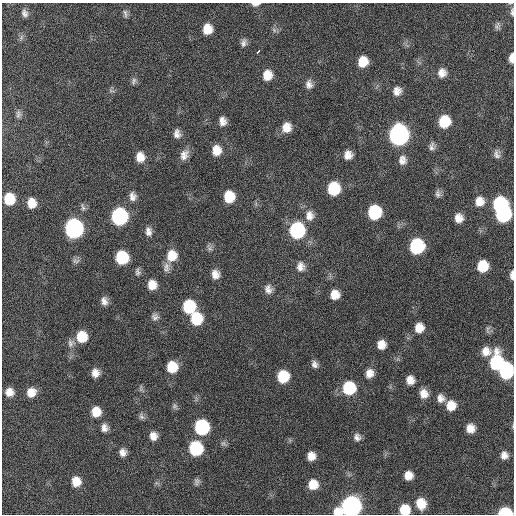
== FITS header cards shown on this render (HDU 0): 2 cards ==
NAXIS1  =                  512 / Axis length
NAXIS2  =                  512 / Axis length

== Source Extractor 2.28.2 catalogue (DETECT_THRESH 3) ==
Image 512 x 512 px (HDU 0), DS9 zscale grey, 1 PNG px = 1 image px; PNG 516 x 516 px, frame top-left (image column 1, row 512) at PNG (2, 3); no overlay
Background 416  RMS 11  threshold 34.3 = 3 sigma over >= 5 px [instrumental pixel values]
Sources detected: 108; all 108 listed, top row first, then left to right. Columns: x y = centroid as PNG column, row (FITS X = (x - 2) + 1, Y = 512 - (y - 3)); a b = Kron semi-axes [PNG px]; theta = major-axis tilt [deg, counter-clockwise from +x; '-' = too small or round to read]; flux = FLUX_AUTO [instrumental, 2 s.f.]
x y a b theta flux
256 4 9 4 3 2900
512 12 11 5 89 2200
25 13 12 8 -71 4100
125 13 13 5 -78 2400
497 27 10 6 85 2200
207 29 10 8 87 12000
274 30 8 5 -46 1800
21 37 9 5 71 2200
244 43 10 7 78 3200
258 51 4 3 - 5000
511 58 10 5 87 4800
363 62 9 8 - 13000
442 73 10 10 - 5900
267 75 10 9 - 9800
134 81 11 6 73 2400
309 84 12 9 -83 4300
111 91 9 3 -13 1400
397 91 10 9 - 5200
18 114 12 6 89 2500
222 121 9 7 -82 5200
444 121 10 9 - 24000
286 127 11 10 - 8500
177 134 10 8 -82 4400
399 135 12 10 78 300000
432 147 10 7 78 3200
217 150 11 9 89 9400
497 154 13 9 -81 4000
184 155 14 10 67 6100
348 155 10 9 - 6100
140 157 11 9 -83 8300
402 160 11 10 - 5200
334 189 11 9 82 33000
438 194 10 7 -80 2700
132 196 12 9 -88 4700
229 197 10 9 - 20000
9 199 10 9 - 21000
479 201 12 11 - 8400
32 203 10 8 -83 9900
500 204 11 10 - 65000
83 207 11 5 -69 2100
374 212 11 10 - 49000
503 214 11 10 - 86000
309 215 14 11 84 7200
119 216 11 10 - 130000
459 218 9 9 - 7100
74 228 11 10 - 230000
297 230 11 10 - 94000
148 231 12 8 -85 4200
417 246 11 10 - 73000
210 248 10 5 -54 2200
172 256 13 11 76 13000
122 257 10 9 - 37000
76 261 10 7 2 2500
483 266 10 9 - 19000
166 267 14 8 88 4200
300 267 12 10 -89 5900
138 272 9 7 -83 2400
215 274 9 8 - 6100
512 275 10 4 89 3300
152 285 9 8 - 9100
268 289 11 9 -73 4600
335 295 9 9 - 9100
104 301 11 8 -79 4300
189 307 11 10 - 40000
155 317 9 8 - 3200
196 319 11 10 - 29000
419 328 10 9 - 9000
488 330 11 5 85 2100
82 337 10 10 - 19000
71 343 12 10 69 4000
381 345 8 7 - 7800
486 351 11 11 - 7500
496 363 14 10 85 58000
314 364 9 7 -72 3300
172 367 10 9 - 19000
506 371 12 9 84 61000
95 373 9 8 - 5800
369 373 10 9 - 6500
283 376 10 9 - 28000
410 380 8 7 - 6400
349 388 11 10 - 41000
9 392 8 8 - 6700
31 392 10 9 - 8400
424 394 11 9 -71 7000
441 398 10 9 - 5000
451 405 11 10 - 11000
174 406 8 7 - 2000
96 412 10 9 - 11000
141 416 9 6 -61 2300
513 426 6 3 72 880
202 427 10 10 - 81000
104 428 10 8 -88 4400
470 428 9 8 - 7700
153 436 9 8 - 6000
357 437 9 8 - 3500
223 443 9 6 -33 2000
196 448 10 9 - 61000
123 452 9 8 - 4700
504 455 8 8 - 5000
311 456 8 7 - 7200
408 475 8 7 - 7700
76 481 10 9 - 11000
197 482 9 7 72 2300
313 484 9 9 - 12000
421 503 10 9 - 13000
351 506 12 10 23 340000
405 510 9 9 - 17000
505 512 9 6 0 36000
At the frame edge (FLAGS 8, measured only in part): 8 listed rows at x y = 256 4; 512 12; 511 58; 512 275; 513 426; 351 506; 405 510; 505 512